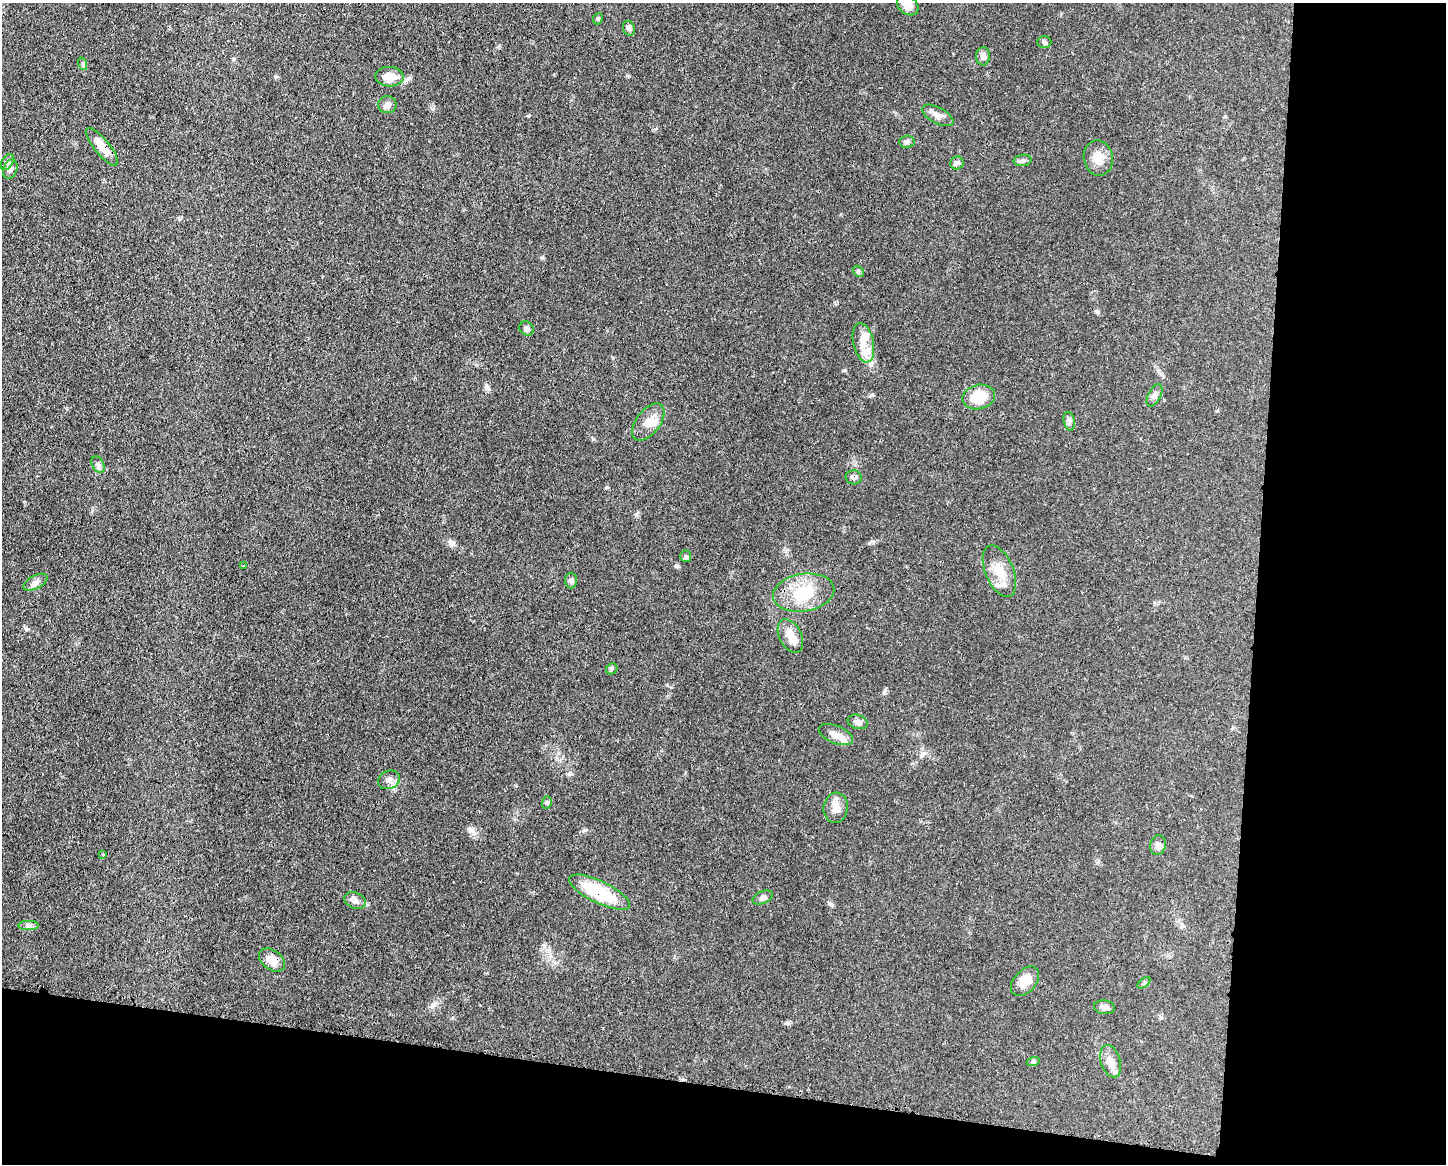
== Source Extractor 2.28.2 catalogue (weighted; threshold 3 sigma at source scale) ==
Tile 12 of 3 x 4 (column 3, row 4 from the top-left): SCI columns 3003-4446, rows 3-1164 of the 4669 x 4656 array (HDU 1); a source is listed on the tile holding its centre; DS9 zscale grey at full resolution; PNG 1448 x 1166 px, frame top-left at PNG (2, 3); each listed source drawn as its Kron ellipse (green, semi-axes under 4 px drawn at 4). Shown black and unused: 20% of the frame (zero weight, under 3 of 4 exposures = <1% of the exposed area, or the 3 px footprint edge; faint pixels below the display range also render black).
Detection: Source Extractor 2.28.2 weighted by HDU 2 'WHT'; one run over the whole footprint, this tile lists its part. Background 0.0609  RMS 0.0043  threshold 0.0192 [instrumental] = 3 sigma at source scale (4.5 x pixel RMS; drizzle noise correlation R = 1.50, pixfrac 1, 0.05/0.05 arcsec/px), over >= 5 px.
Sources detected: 52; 1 inside a brighter object's white glare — neither listed nor drawn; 1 inside a brighter listed object's ellipse — not listed separately; the other 50 listed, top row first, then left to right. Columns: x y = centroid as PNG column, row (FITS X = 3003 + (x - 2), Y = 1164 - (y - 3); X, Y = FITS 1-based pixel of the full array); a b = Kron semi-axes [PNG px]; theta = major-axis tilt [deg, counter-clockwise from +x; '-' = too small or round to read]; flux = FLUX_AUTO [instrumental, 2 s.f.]
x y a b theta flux
908 5 12 8 -36 3.8
598 19 6 4 67 0.65
629 28 8 6 -69 1.1
1044 42 7 5 -1 0.88
983 56 9 7 86 1.9
83 64 6 4 -72 0.71
389 77 14 10 -3 5.1
387 105 9 8 - 2
938 115 17 8 -28 2.9
907 142 7 6 - 1
102 147 23 7 -51 6.2
1098 158 17 14 -78 5.4
1023 160 9 5 6 1.1
7 162 9 5 59 1.1
957 163 7 6 - 1.1
10 169 10 6 68 1.5
858 271 6 4 -46 0.7
527 328 7 6 - 1.1
863 343 20 10 -77 5.9
1155 395 12 6 63 1.6
979 397 16 12 12 10
1069 421 9 5 -77 1.2
648 422 21 12 52 5.8
98 464 9 5 -63 1.1
854 477 8 7 - 1.5
686 556 6 5 - 0.79
244 566 4 3 - 0.44
999 571 27 14 -67 7.9
571 580 8 6 -88 1.1
35 582 13 6 29 1.9
804 593 31 18 9 16
790 636 18 11 -64 5.5
612 669 6 5 - 0.83
858 722 10 7 -18 1.7
836 735 18 8 -22 3.3
389 780 11 9 22 2.1
547 802 6 5 - 0.68
836 808 15 12 83 4.1
1158 845 10 7 76 2.1
103 854 3 3 - 0.49
599 892 33 11 -26 23
763 897 10 6 24 1.4
355 901 11 8 -22 2
28 925 10 4 -1 1.2
272 960 14 9 -36 4.7
1025 981 17 11 48 6.1
1144 983 7 4 37 0.77
1104 1007 10 7 -8 1.7
1110 1061 17 9 -72 3.7
1033 1062 6 4 18 0.7
Overlapping masked pixels (flux is a lower limit): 4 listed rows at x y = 102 147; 854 477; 599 892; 272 960
Isophote crosses this tile's border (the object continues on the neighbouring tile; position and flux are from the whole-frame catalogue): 1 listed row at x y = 908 5
Unlisted compact peaks at least as high as the median listed source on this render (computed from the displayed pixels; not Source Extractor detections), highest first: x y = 677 566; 27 629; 585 830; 829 903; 434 1004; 607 487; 276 77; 844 370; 871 395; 884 692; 1098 312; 486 388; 471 829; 432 109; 629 76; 869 543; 528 116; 544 947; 453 543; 542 257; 593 439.